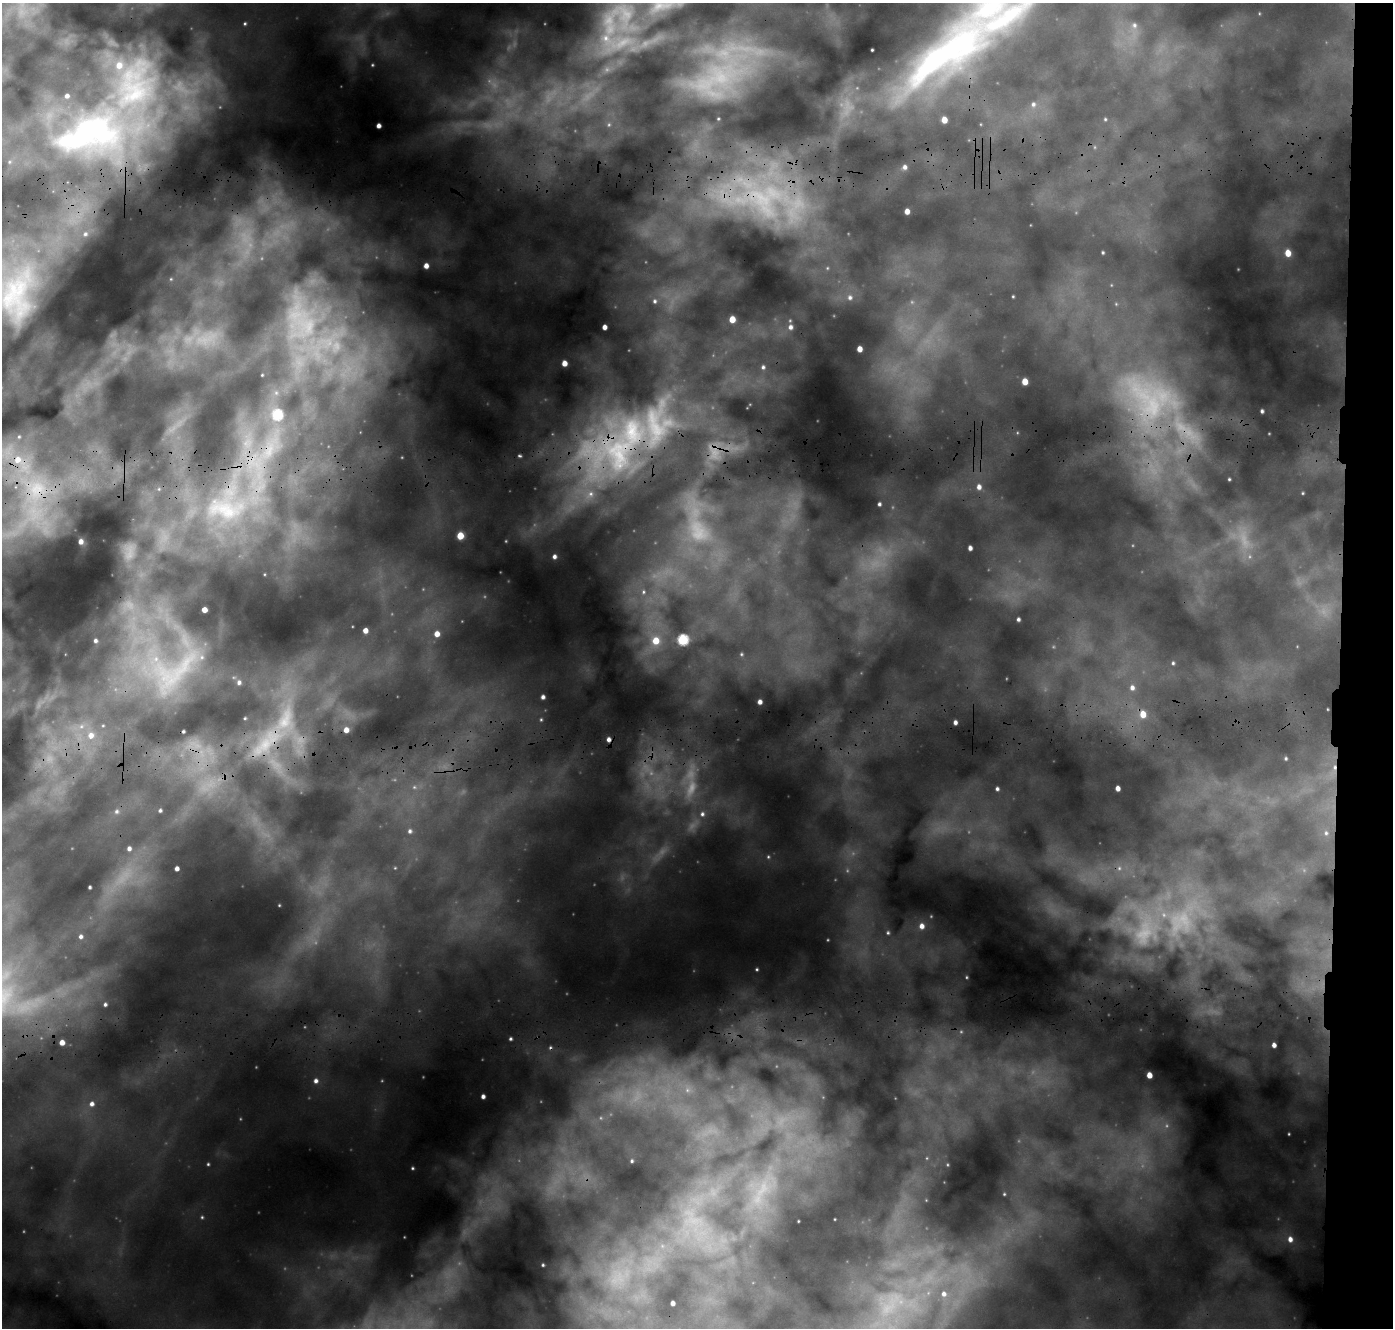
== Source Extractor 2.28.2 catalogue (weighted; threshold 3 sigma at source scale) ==
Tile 6 of 3 x 3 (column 3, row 2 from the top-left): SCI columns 2815-4205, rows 1888-3213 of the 4231 x 5099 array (HDU 1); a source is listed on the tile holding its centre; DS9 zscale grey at full resolution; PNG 1395 x 1330 px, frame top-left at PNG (2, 3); no overlay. Shown black and unused: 4% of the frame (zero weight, under 3 of 4 exposures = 24% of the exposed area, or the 3 px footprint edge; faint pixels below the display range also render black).
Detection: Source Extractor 2.28.2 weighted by HDU 2 'WHT'; one run over the whole footprint, this tile lists its part. Background 0.395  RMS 0.043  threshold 0.192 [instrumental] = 3 sigma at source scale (4.5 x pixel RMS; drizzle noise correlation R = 1.50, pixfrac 1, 0.05/0.05 arcsec/px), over >= 5 px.
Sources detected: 150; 28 too faint to see at this stretch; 2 cosmic-ray / hot-pixel residue — not listed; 9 inside a brighter listed object's ellipse — not listed separately; the other 111 listed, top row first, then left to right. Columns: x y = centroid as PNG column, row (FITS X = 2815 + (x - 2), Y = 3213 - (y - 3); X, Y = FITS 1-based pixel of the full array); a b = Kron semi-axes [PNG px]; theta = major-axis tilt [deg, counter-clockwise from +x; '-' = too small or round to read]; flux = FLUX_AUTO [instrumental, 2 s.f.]
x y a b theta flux
245 23 3 3 - 5.4
609 24 55 24 88 390
1134 25 8 7 - 18
872 50 3 2 - 4.6
948 53 157 52 38 2100
119 65 13 12 - 96
717 78 98 47 30 850
1033 104 8 7 - 17
1105 119 4 4 - 5.4
944 120 5 4 - 51
378 126 4 4 - 21
91 135 112 59 11 1500
904 167 6 6 - 18
756 198 136 46 -10 1200
907 211 4 4 - 33
85 234 8 7 - 17
1103 252 3 3 - 5.7
1288 253 6 5 - 61
426 266 5 5 - 31
827 268 5 3 - 4.3
171 279 6 5 - 7.3
16 293 68 44 77 730
1013 296 3 2 - 3.7
850 297 7 7 - 16
654 301 7 6 - 12
732 319 5 4 - 66
604 327 4 4 - 28
790 327 7 7 - 22
859 349 5 4 - 40
564 363 5 4 - 39
763 367 6 5 - 12
262 375 3 2 - 3.4
1025 382 5 4 - 62
276 393 6 6 - 12
1262 411 4 3 - 10
277 415 6 6 - 300
19 437 5 4 - 6.6
619 453 69 48 -82 870
519 456 5 4 - 6.5
18 460 11 10 - 68
1229 479 3 3 - 4.5
979 487 6 5 - 25
1303 493 4 4 - 5
879 504 4 3 - 9.1
226 507 76 53 7 1000
460 536 5 5 - 100
81 541 4 4 - 20
970 548 4 4 - 19
554 557 5 5 - 18
643 592 6 5 - 9.3
1018 619 4 3 - 11
365 631 4 4 - 29
437 634 6 6 - 43
683 640 6 6 - 370
95 641 3 3 - 11
656 641 9 8 - 84
741 654 5 4 - 5.2
1173 663 4 4 - 6.3
175 668 82 45 41 660
239 682 6 6 - 13
1132 688 7 6 - 21
543 697 4 4 - 16
760 702 4 4 - 21
1143 714 6 6 - 65
245 718 3 3 - 4.5
541 719 5 3 - 4.8
955 722 4 4 - 17
81 726 9 7 44 24
346 730 5 5 - 36
183 731 3 2 - 5.6
91 736 9 8 - 44
267 742 59 18 43 290
1286 758 4 4 - 6.2
1334 767 7 5 88 17
414 787 6 5 - 9.6
1118 788 4 4 - 26
997 789 4 4 - 9.6
117 811 7 7 - 15
160 811 4 4 - 8.8
702 814 7 7 - 16
410 831 6 5 - 13
1326 833 7 6 - 14
129 848 6 5 - 19
768 857 5 4 - 5.5
177 868 4 4 - 21
395 868 4 4 - 3.8
1119 868 7 7 - 16
90 887 3 3 - 8.3
279 905 3 2 - 3.5
922 926 6 6 - 30
888 933 6 6 - 9.5
81 936 5 4 - 13
757 969 3 2 - 4.7
105 1004 6 6 - 13
510 1039 4 4 - 8.1
62 1042 5 4 - 41
1274 1045 4 4 - 21
1149 1075 5 4 - 49
316 1081 6 6 - 19
687 1090 7 4 -72 9.9
483 1096 4 4 - 17
92 1104 7 6 - 23
632 1161 3 3 - 6.1
208 1164 4 4 - 5.3
412 1168 4 3 - 5.6
1004 1194 4 3 - 4.3
202 1217 4 4 - 5.8
1290 1239 7 6 - 27
543 1265 3 3 - 4.9
944 1294 10 9 - 46
672 1303 4 4 - 21
Overlapping masked pixels (flux is a lower limit): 8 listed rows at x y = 948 53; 91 135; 756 198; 619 453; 226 507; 175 668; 267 742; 1334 767
Isophote crosses this tile's border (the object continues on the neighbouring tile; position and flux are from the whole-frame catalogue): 2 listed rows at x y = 948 53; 16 293